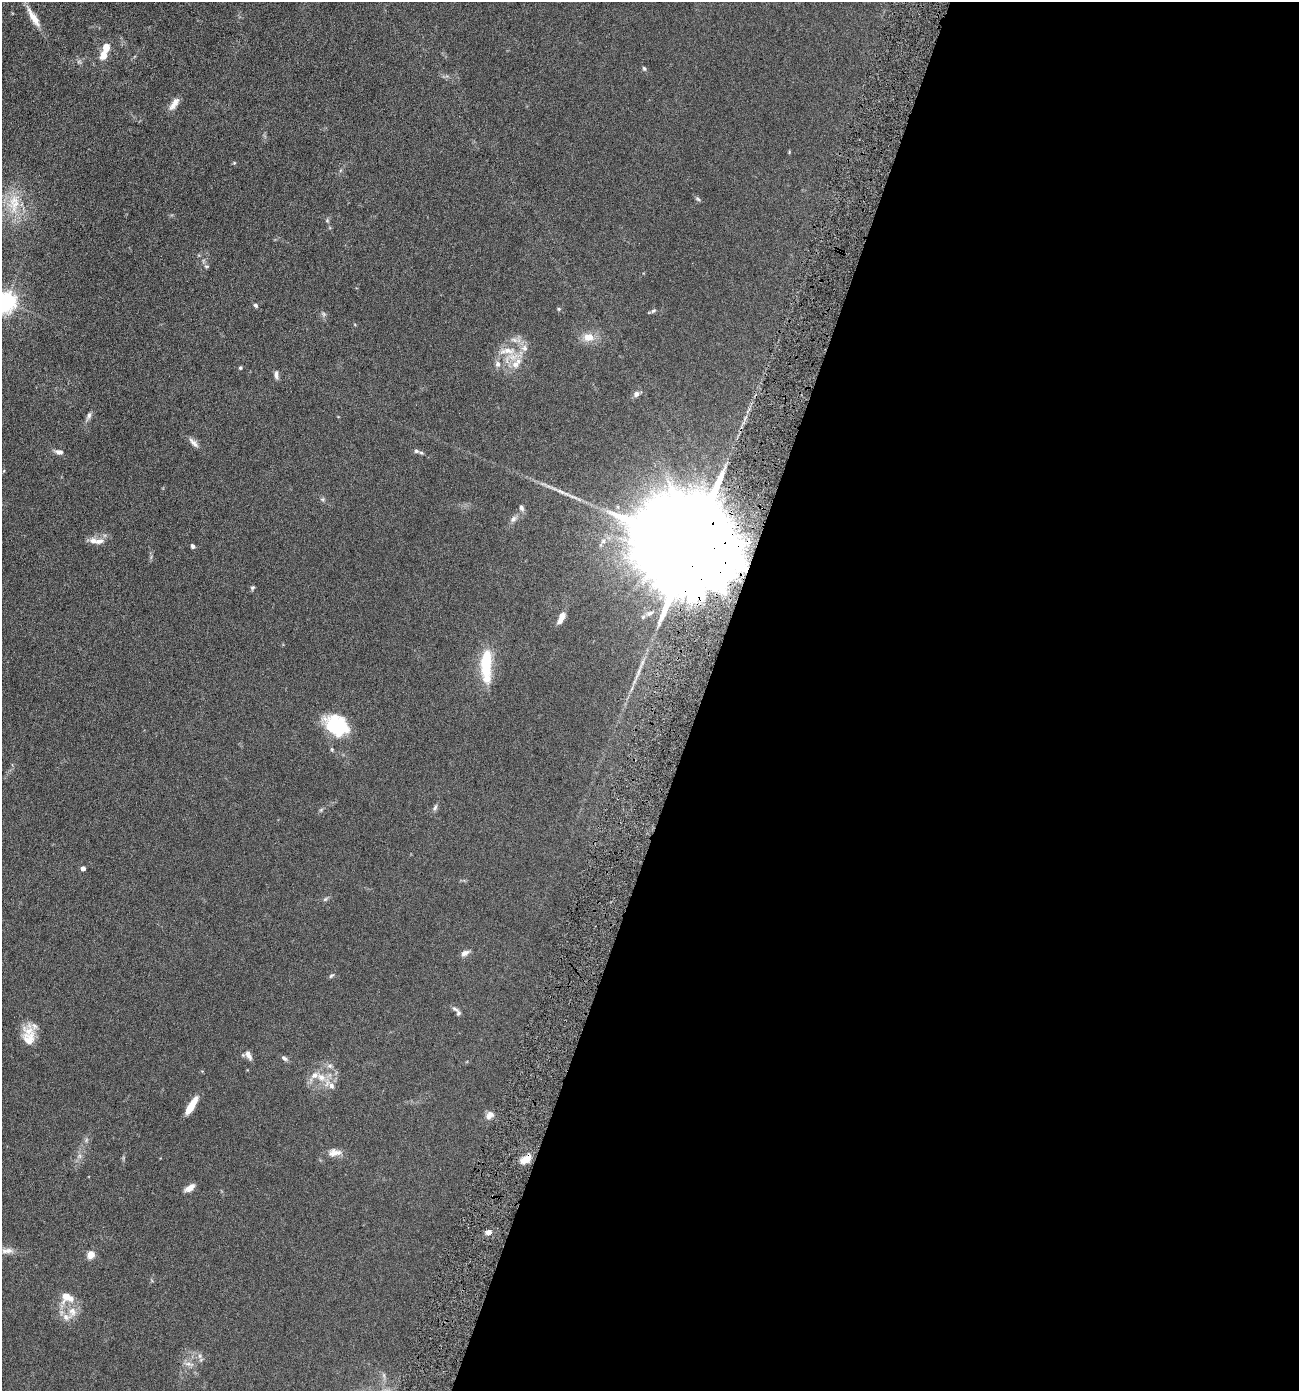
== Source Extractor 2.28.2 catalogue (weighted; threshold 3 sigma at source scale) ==
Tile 12 of 4 x 4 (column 4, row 3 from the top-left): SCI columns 4030-5326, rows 1390-2778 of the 5598 x 5556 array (HDU 1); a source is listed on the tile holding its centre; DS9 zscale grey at full resolution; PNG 1301 x 1393 px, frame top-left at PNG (2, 2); no overlay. Shown black and unused: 46% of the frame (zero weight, under 4 of 8 exposures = <1% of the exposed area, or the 3 px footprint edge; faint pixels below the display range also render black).
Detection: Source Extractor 2.28.2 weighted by HDU 2 'WHT'; one run over the whole footprint, this tile lists its part. Background 0.062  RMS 0.0055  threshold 0.0225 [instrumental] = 3 sigma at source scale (4.09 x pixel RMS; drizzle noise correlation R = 1.36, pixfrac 0.8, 0.05/0.05 arcsec/px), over >= 5 px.
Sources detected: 67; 7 inside a brighter listed object's ellipse — not listed separately; the other 60 listed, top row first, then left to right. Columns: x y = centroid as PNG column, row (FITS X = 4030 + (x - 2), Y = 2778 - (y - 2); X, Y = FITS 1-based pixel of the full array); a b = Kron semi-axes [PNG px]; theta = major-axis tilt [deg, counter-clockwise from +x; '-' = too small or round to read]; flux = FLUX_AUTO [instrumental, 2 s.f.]
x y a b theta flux
34 18 29 7 -59 6.2
106 47 7 6 - 5.7
104 55 10 8 66 4.2
644 69 6 4 -49 0.75
174 104 18 7 56 3.3
234 163 5 4 - 0.46
698 199 7 4 -44 0.74
14 204 33 15 87 14
327 221 6 4 19 0.56
206 266 7 3 0 0.59
6 301 7 7 - 270
256 305 6 5 - 0.88
559 309 5 4 - 0.59
653 311 7 5 30 0.85
589 337 16 12 3 5.3
514 340 10 6 -21 2
507 351 25 8 3 6.3
516 363 18 10 44 5.8
498 364 9 7 89 1.8
240 368 4 4 - 0.69
276 375 10 5 -82 1.6
636 394 7 7 - 1.7
89 415 10 6 57 1.5
193 443 16 5 -44 2.2
416 451 7 6 - 1.2
59 452 11 6 -8 1.7
322 499 6 5 - 0.73
521 508 8 6 -66 1.2
513 519 10 7 58 1.7
99 541 13 8 14 3
192 546 5 4 - 1
695 548 46 20 -26 23000
252 587 6 5 - 0.73
650 613 10 6 22 1.6
561 618 13 5 65 4.7
486 665 38 11 89 20
337 725 26 19 -31 26
435 807 9 5 65 1.1
83 868 4 4 - 2.4
325 899 6 5 - 0.76
465 953 10 6 28 2.1
331 976 8 4 35 0.67
455 1009 10 5 -32 1.3
29 1038 25 16 -77 8.6
248 1055 13 7 -61 2.5
284 1058 10 6 -28 1.2
321 1077 12 10 -35 4.7
331 1086 8 7 - 2.1
191 1106 19 6 59 8.1
489 1115 12 8 52 2.7
334 1153 17 9 4 3.7
80 1156 7 4 -71 0.99
526 1159 14 8 38 5.1
190 1188 14 7 35 2.7
489 1232 7 6 - 2.1
7 1251 18 7 6 3.5
91 1255 5 4 - 13
67 1297 18 13 -24 6.6
72 1311 13 10 -67 4.5
189 1364 14 4 -7 1.6
Overlapping masked pixels (flux is a lower limit): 2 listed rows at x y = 695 548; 526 1159
Isophote crosses this tile's border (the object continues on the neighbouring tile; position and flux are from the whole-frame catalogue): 1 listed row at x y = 6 301